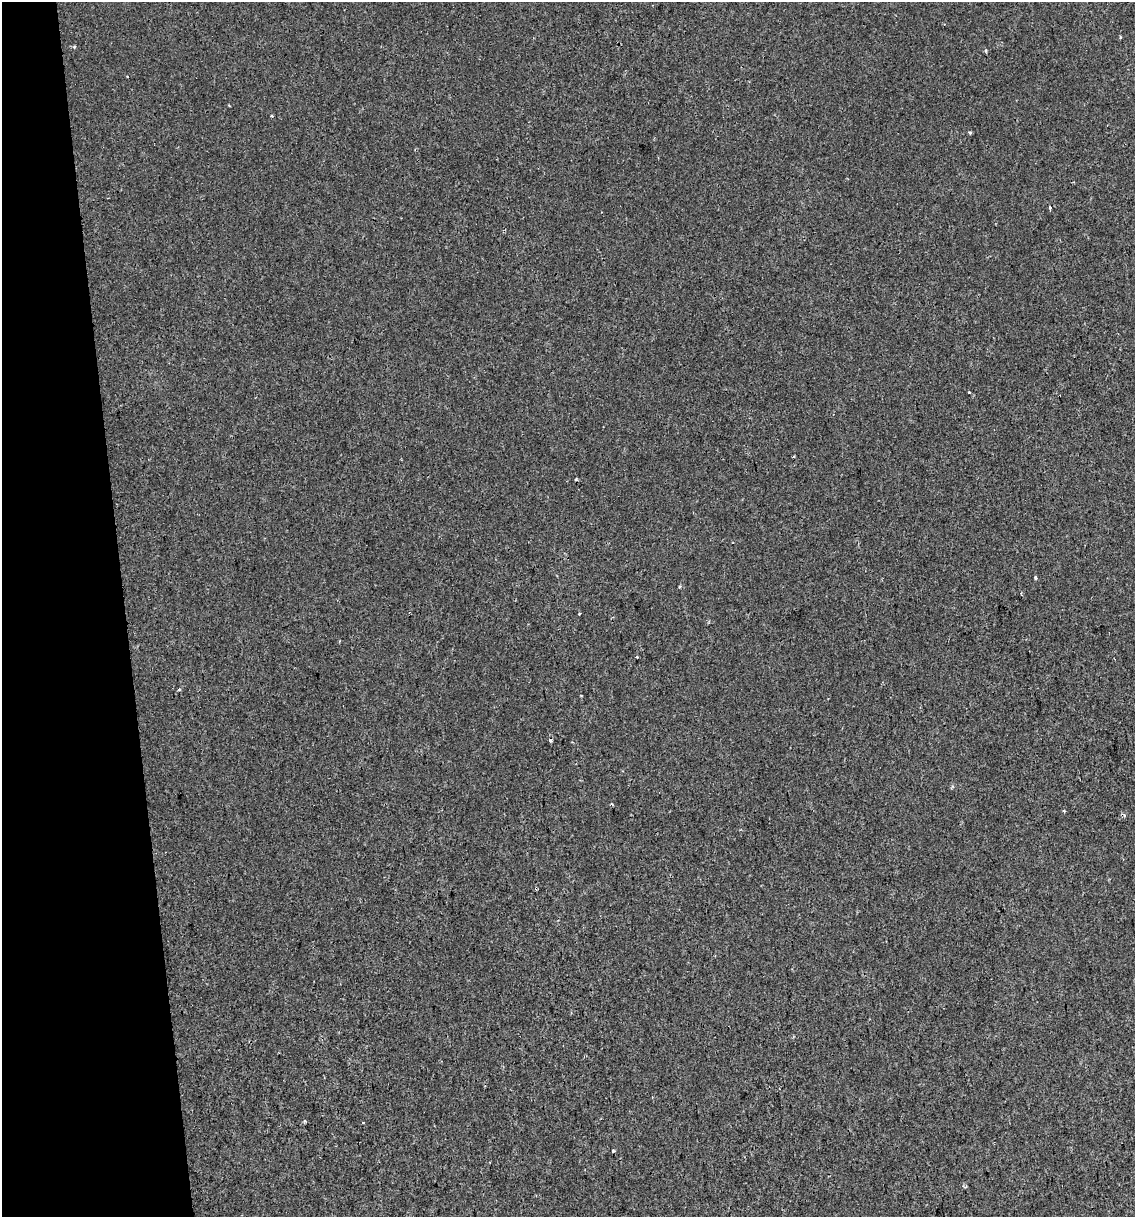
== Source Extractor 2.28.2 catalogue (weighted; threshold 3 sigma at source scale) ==
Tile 5 of 4 x 4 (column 1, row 2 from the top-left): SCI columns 80-1212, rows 2476-3690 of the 4646 x 4948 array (HDU 1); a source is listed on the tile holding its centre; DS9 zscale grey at full resolution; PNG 1137 x 1219 px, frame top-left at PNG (2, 2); no overlay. Shown black and unused: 11% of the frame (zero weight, under 2 of 3 exposures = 2% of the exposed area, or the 3 px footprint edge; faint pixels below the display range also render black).
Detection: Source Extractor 2.28.2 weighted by HDU 2 'WHT'; one run over the whole footprint, this tile lists its part. Background 6.02e-04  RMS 0.0036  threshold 0.0162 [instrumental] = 3 sigma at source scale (4.5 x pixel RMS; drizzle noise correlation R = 1.50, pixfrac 1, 0.0396/0.0396 arcsec/px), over >= 5 px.
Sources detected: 21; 4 cosmic-ray / hot-pixel residue — not listed; the other 17 listed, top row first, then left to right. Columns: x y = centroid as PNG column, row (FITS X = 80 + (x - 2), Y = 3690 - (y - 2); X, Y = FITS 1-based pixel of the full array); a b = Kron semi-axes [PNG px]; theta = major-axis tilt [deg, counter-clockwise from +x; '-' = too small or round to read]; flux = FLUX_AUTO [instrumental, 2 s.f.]
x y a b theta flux
1120 37 3 3 - 0.44
74 47 4 3 - 0.4
127 76 3 3 - 0.34
229 106 4 2 - 0.31
272 116 3 3 - 0.39
970 133 4 3 - 0.6
1050 208 4 3 - 2.5
968 393 3 3 - 1.7
794 456 3 2 - 0.39
576 479 4 3 - 0.32
1035 578 4 3 - 0.47
579 613 3 3 - 0.99
179 690 4 3 - 0.62
612 804 4 3 - 0.32
1064 811 4 3 - 0.36
363 1122 3 2 - 0.3
613 1151 4 3 - 0.5
Unlisted compact peaks at least as high as the median listed source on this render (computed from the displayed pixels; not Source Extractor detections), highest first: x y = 305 1121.